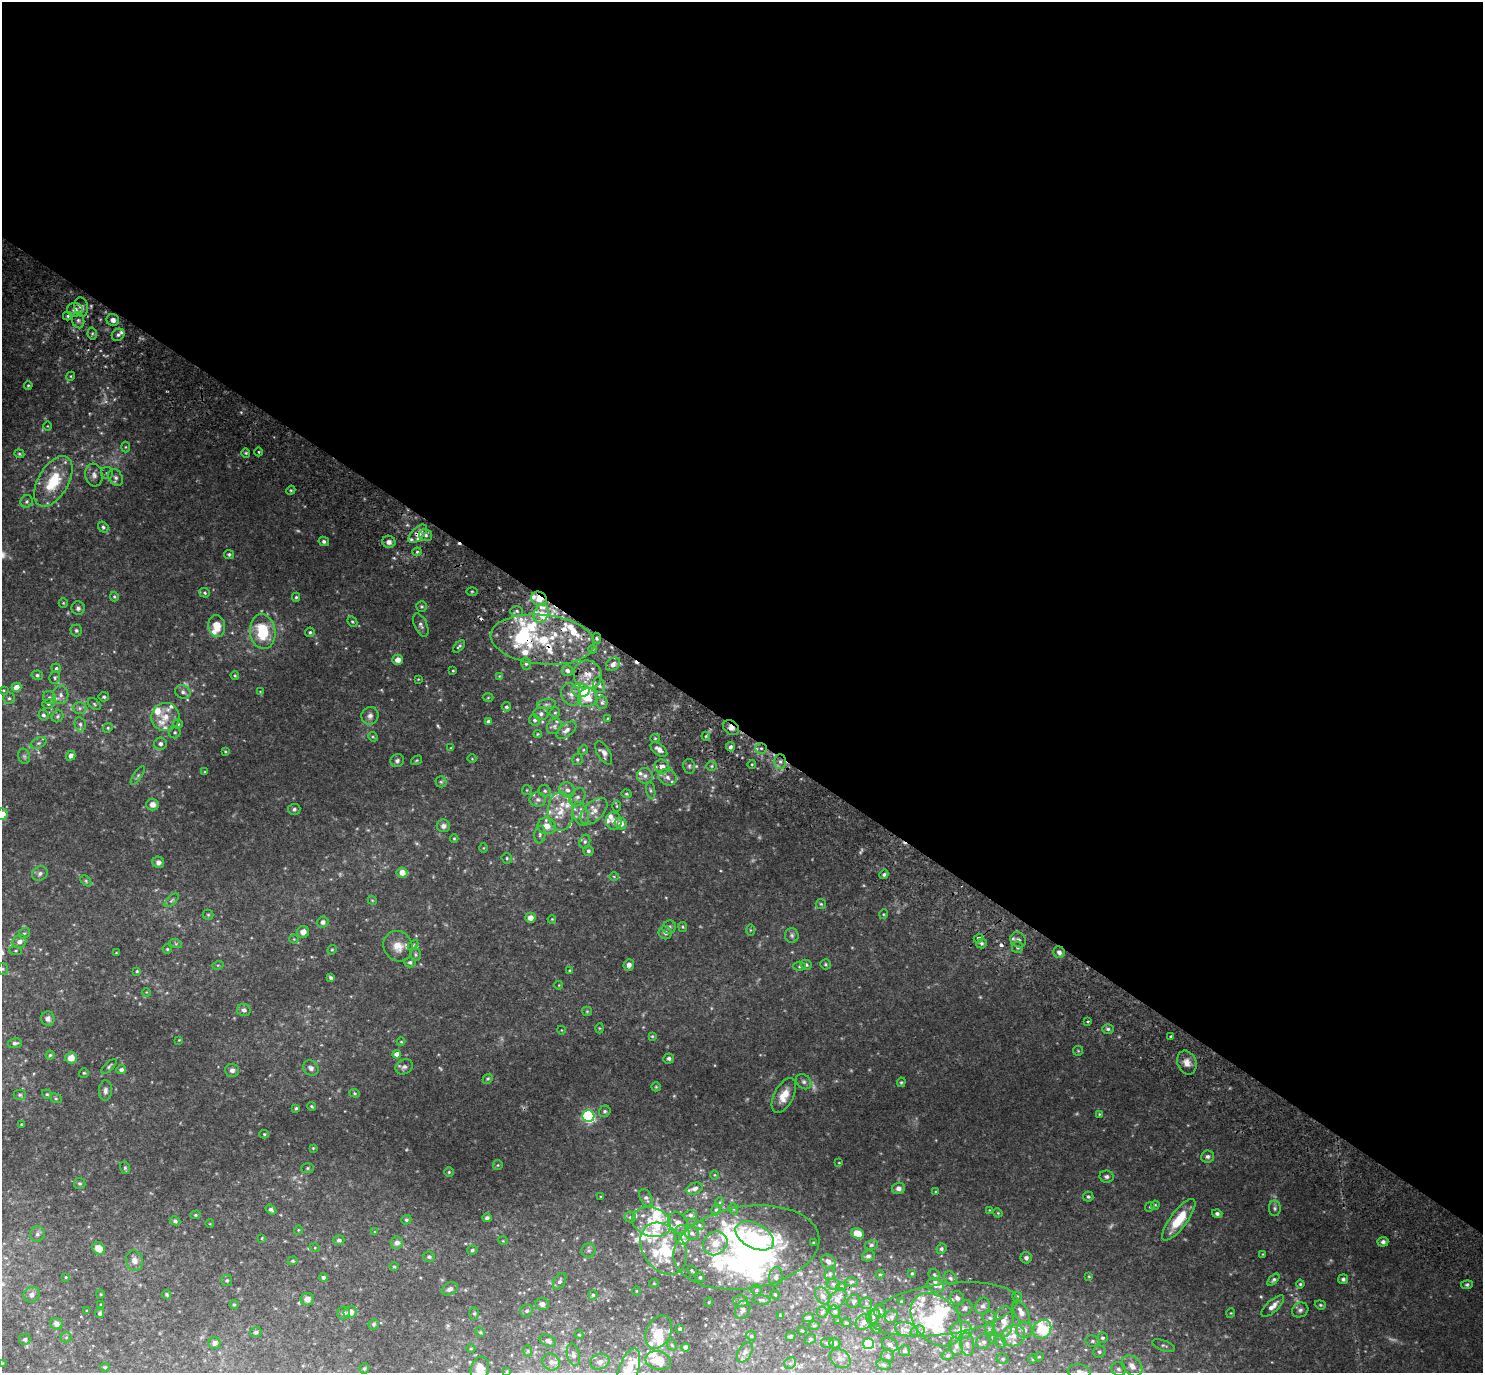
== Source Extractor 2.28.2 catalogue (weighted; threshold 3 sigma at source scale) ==
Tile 3 of 4 x 4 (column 3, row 1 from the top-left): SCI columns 3001-4481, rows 4315-5685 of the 6001 x 6026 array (HDU 1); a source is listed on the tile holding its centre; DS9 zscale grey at full resolution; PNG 1485 x 1375 px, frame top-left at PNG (2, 2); each listed source drawn as its Kron ellipse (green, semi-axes under 4 px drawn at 4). Shown black and unused: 53% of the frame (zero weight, under 2 of 3 exposures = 3% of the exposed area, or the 3 px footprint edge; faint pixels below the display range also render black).
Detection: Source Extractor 2.28.2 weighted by HDU 2 'WHT'; one run over the whole footprint, this tile lists its part. Background 0.115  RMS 0.0076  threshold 0.0342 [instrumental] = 3 sigma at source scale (4.5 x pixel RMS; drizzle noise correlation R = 1.50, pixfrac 1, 0.05/0.05 arcsec/px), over >= 5 px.
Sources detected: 557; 21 too faint to see at this stretch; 6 inside a brighter object's white glare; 5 cosmic-ray / hot-pixel residue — neither listed nor drawn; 86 inside a brighter listed object's ellipse — not listed separately; the other 439 listed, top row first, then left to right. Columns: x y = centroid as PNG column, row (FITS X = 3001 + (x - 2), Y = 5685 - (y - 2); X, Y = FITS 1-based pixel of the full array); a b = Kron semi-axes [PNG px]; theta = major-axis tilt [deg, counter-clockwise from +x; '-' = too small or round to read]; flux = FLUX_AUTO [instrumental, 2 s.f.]
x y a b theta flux
81 307 10 7 -80 4.6
75 310 8 7 - 4.1
68 316 4 4 - 1.1
78 320 8 6 -76 2.1
113 320 6 6 - 3.4
92 333 6 4 -79 1.2
118 335 6 5 - 2
71 376 4 3 - 0.7
28 385 4 3 - 0.77
47 426 5 3 - 0.55
125 447 5 3 - 0.7
259 452 4 3 - 0.62
246 453 4 4 - 0.86
19 454 5 4 - 0.91
107 473 6 6 - 1.3
94 475 11 8 -82 3.5
116 478 9 6 -57 2.5
53 481 28 15 60 29
291 490 5 3 - 0.76
27 501 6 6 - 1.8
103 527 6 5 - 1.4
418 534 11 6 46 7.3
426 535 6 6 - 2.2
324 541 5 4 - 1.6
389 542 6 6 - 2.7
417 552 4 4 - 1
229 554 5 4 - 1.2
472 591 5 3 - 0.81
205 593 5 4 - 1.1
114 596 5 4 - 1
296 597 4 4 - 0.97
539 599 8 6 -31 10
63 603 5 4 - 0.81
422 606 5 5 - 1.2
78 608 7 6 - 2
517 611 6 5 - 1.6
541 613 10 7 69 6.4
352 622 5 4 - 0.99
421 625 12 6 -65 2.8
217 626 11 8 -79 11
76 630 6 6 - 1.4
263 632 17 12 -82 31
310 632 5 4 - 1.2
597 638 5 3 - 0.92
542 639 52 25 -5 58
459 646 7 3 45 1.3
593 649 4 4 - 0.78
398 660 5 5 - 5
526 664 6 5 - 1.4
613 664 8 6 42 3.6
56 668 5 4 - 1.4
567 670 5 5 - 2.8
453 671 3 2 - 0.73
37 675 6 4 -12 1.3
235 675 4 3 - 0.79
588 675 15 14 - 9.3
499 676 4 4 - 0.55
55 677 6 5 - 1.2
418 679 3 3 - 0.53
599 685 8 5 -71 2.2
16 687 5 4 - 7.3
3 690 3 3 - 0.68
581 690 9 6 -3 4.6
260 691 4 2 - 0.41
183 692 8 6 -19 2.6
61 695 9 7 -89 3.4
571 695 11 9 -62 4.7
104 697 5 5 - 1.3
588 697 10 9 - 12
9 698 5 5 - 1.4
49 698 7 6 - 2.1
488 698 5 3 - 0.59
602 703 6 5 - 1.7
48 704 6 5 - 1.3
94 704 7 4 -38 1.2
546 704 9 5 6 1.8
506 707 4 4 - 1.2
80 708 7 6 - 2.2
555 713 5 5 - 1.1
541 714 7 6 - 2.5
43 715 5 5 - 1.8
58 716 6 5 - 1.2
370 716 9 8 - 3.5
165 717 14 14 - 9.9
608 718 4 2 - 0.48
534 720 6 5 - 1.5
488 721 4 3 - 1.6
80 724 7 5 -75 1.8
178 724 5 4 - 1.2
554 726 8 6 55 2.2
108 728 5 4 - 0.95
731 728 9 6 -37 4
566 730 11 6 37 3.5
175 732 6 6 - 1.3
538 734 4 4 - 0.6
706 736 4 4 - 0.79
373 737 5 4 - 0.86
655 738 4 4 - 0.8
39 743 8 5 26 2
160 744 6 6 - 2
730 747 4 4 - 1.7
451 748 4 3 - 1
761 748 6 5 - 2.1
659 749 9 5 -36 4
583 750 5 4 - 0.86
225 751 3 3 - 0.74
604 753 13 6 -59 3.3
24 756 8 5 -74 1.4
71 756 5 4 - 4.2
472 759 4 3 - 0.49
577 759 6 5 - 1.3
417 760 6 3 32 0.85
397 761 7 6 - 1.9
780 761 7 6 - 3.1
752 764 4 3 - 0.63
689 766 7 5 -78 1.7
711 766 5 4 - 1.1
662 767 7 6 - 6.7
205 772 4 3 - 0.61
138 776 10 4 55 1.4
645 776 8 7 - 3.1
667 777 9 7 -29 4.1
441 782 5 5 - 1.1
527 790 5 5 - 0.85
567 790 8 7 - 3.6
651 790 8 4 -79 1.5
545 791 6 5 - 1.6
626 794 5 4 - 1
577 797 10 7 59 2.9
538 799 8 7 - 2.8
153 804 6 6 - 4
617 806 5 3 - 0.82
294 809 6 5 - 1.6
561 811 19 13 90 13
594 811 16 9 44 7.2
2 814 6 5 - 11
581 814 12 7 -72 5
614 821 9 8 - 3.6
621 824 6 5 - 6
443 826 6 6 - 2.7
547 826 9 8 - 6.9
540 834 9 5 83 2
454 838 4 4 - 0.8
585 841 7 5 75 1.6
484 848 5 3 - 0.6
588 851 5 5 - 1.8
507 858 5 5 - 1
158 862 6 5 - 2.8
402 872 5 5 - 7.7
40 873 8 6 34 2.3
884 874 5 4 - 1.4
614 876 4 3 - 0.58
86 881 6 4 -46 1
172 900 9 4 44 1.4
372 900 5 3 - 0.65
821 904 5 5 - 1
884 914 5 3 - 0.66
208 915 5 5 - 0.85
530 918 5 5 - 4
552 919 4 3 - 0.61
323 922 5 5 - 2.9
669 927 7 6 - 2.3
683 927 5 4 - 0.88
750 930 6 4 -90 0.87
303 932 6 6 - 5
24 933 6 5 - 1.3
665 933 7 6 - 2.5
792 935 7 7 - 1.8
978 938 5 3 - 3.7
294 939 4 4 - 0.71
1018 940 8 7 - 3
19 942 7 6 - 4.1
982 943 5 4 - 1.4
176 944 6 4 -19 1.1
413 945 6 3 45 0.98
398 946 15 14 - 11
1018 947 6 5 - 1.5
167 949 4 4 - 0.83
332 950 5 4 - 0.81
16 951 6 4 -5 1
1059 952 6 5 - 3.1
116 953 3 2 - 0.44
415 955 6 5 - 1.3
410 962 6 5 - 1.5
826 964 5 5 - 1
218 965 6 3 17 0.84
629 965 6 5 - 2.9
806 965 5 5 - 1.6
800 966 6 4 0 1.1
3 969 6 5 - 1.3
569 970 4 3 - 0.78
137 971 4 3 - 0.88
331 978 4 3 - 1.3
559 985 4 3 - 0.48
146 992 4 3 - 0.54
244 1010 7 6 - 3
587 1011 5 4 - 0.85
48 1019 7 7 - 2.9
1087 1022 3 3 - 1
599 1028 5 3 - 0.71
1108 1029 6 5 - 1.5
561 1030 4 3 - 0.51
652 1036 4 3 - 0.77
1171 1036 3 3 - 1.9
179 1040 3 3 - 0.52
401 1042 4 4 - 0.74
15 1043 7 5 9 1.7
1078 1051 5 5 - 0.79
397 1054 4 4 - 5.8
50 1055 4 4 - 1.1
71 1058 6 5 - 7.2
669 1058 5 5 - 1.7
1187 1063 12 9 -68 5.3
109 1066 10 4 43 1.4
404 1067 9 7 29 2.6
311 1068 8 7 - 2.7
121 1069 5 4 - 2.4
232 1070 7 6 - 2.5
84 1073 5 5 - 0.92
488 1079 5 4 - 1
804 1082 8 6 -44 2.4
901 1082 5 4 - 0.93
656 1087 5 4 - 0.78
105 1091 10 6 88 2.8
355 1093 5 4 - 0.9
47 1094 5 4 - 0.9
20 1095 6 5 - 1.2
784 1095 19 9 63 11
56 1098 6 4 -22 1.2
312 1106 4 3 - 0.99
296 1108 4 4 - 1
605 1111 6 5 - 1.4
1099 1114 3 3 - 0.54
588 1116 6 5 - 130
21 1124 3 2 - 0.7
264 1134 5 4 - 0.97
313 1148 4 4 - 0.65
1208 1156 6 6 - 2
839 1163 3 2 - 0.46
498 1165 5 4 - 0.88
125 1168 6 5 - 1.2
308 1168 6 5 - 1.1
449 1172 5 5 - 0.92
714 1175 5 3 - 0.61
1107 1177 7 6 - 2
80 1183 6 5 - 1.2
694 1188 8 5 21 3.4
898 1188 6 5 - 2.8
936 1192 4 4 - 0.8
601 1196 3 2 - 0.59
1088 1197 5 5 - 1.2
646 1198 9 5 -60 2.3
720 1202 5 3 - 0.63
1155 1205 4 4 - 0.68
1150 1207 5 4 - 0.86
1275 1208 8 6 -89 1.7
271 1209 6 4 -34 1.9
734 1209 6 3 -69 0.87
716 1210 6 4 74 1.1
989 1210 4 3 - 0.55
998 1213 5 3 - 0.71
1217 1214 5 4 - 1.9
195 1215 5 4 - 1.1
690 1215 6 5 - 1.8
630 1217 5 5 - 1.2
487 1218 5 4 - 1.6
406 1220 5 4 - 1.2
1179 1220 25 8 53 22
175 1221 5 4 - 1.3
652 1222 20 14 -16 15
678 1223 11 9 -54 4.7
210 1224 4 3 - 0.5
699 1225 6 4 -17 1.1
298 1230 5 3 - 0.58
375 1232 4 4 - 0.66
692 1233 7 6 - 2.4
37 1234 8 7 - 2.6
858 1234 6 5 - 9.8
682 1235 10 8 -82 3.9
755 1236 21 12 -27 20
262 1238 4 2 - 0.53
339 1240 5 5 - 1.9
503 1241 5 3 - 0.51
1383 1242 5 5 - 2.1
397 1243 6 6 - 2.8
715 1243 13 11 40 8.9
813 1243 3 2 - 0.64
871 1245 7 5 16 1.2
746 1247 73 41 9 210
99 1248 7 5 -41 9.5
315 1248 5 3 - 0.66
664 1249 28 20 -55 29
941 1249 5 5 - 1.5
472 1250 5 4 - 1.4
589 1250 7 7 - 1.9
1263 1254 3 3 - 0.61
868 1256 6 5 - 1.9
429 1257 6 5 - 1.3
1026 1258 6 5 - 1.8
134 1261 10 8 -74 4.9
293 1261 5 4 - 0.87
828 1262 8 6 -44 3.3
394 1266 5 3 - 0.68
692 1271 5 3 - 0.9
912 1273 4 3 - 0.87
830 1274 6 5 - 1.4
880 1274 4 3 - 0.59
934 1275 6 5 - 1.2
1089 1276 4 3 - 0.64
66 1277 4 3 - 0.57
323 1277 4 4 - 2
700 1277 5 4 - 1.3
776 1277 9 7 79 3.1
950 1278 7 5 -49 1.8
1343 1279 5 5 - 1.8
1273 1280 7 4 45 1.6
227 1281 5 5 - 1.2
560 1281 9 5 60 2.2
851 1282 6 4 2 1.2
654 1283 5 4 - 0.77
833 1284 6 5 - 1.3
1300 1284 4 4 - 0.93
935 1285 9 7 -21 3.8
1467 1285 6 4 7 1.1
841 1286 5 3 - 0.67
450 1289 8 6 28 3.3
756 1290 5 5 - 1.1
636 1291 4 3 - 0.48
100 1294 4 3 - 0.5
32 1295 8 7 - 3.8
167 1295 5 4 - 1.3
593 1295 5 4 - 0.98
775 1295 5 3 - 1
822 1296 9 6 -56 2.5
1017 1296 5 4 - 0.8
957 1298 7 6 - 2.3
307 1299 6 6 - 3.8
837 1299 12 7 54 4.3
761 1300 9 4 -5 1.3
740 1301 7 6 - 1.8
854 1301 7 6 - 1.4
901 1301 3 3 - 0.91
709 1302 5 3 - 0.55
866 1303 6 6 - 1.3
101 1304 3 2 - 0.57
542 1304 7 6 - 3.2
234 1305 4 4 - 0.75
1320 1305 6 4 -20 1
983 1306 8 7 - 2.9
1273 1306 14 6 42 4.9
965 1308 8 7 - 2.6
943 1309 75 25 8 61
743 1310 9 7 66 3.1
1300 1310 8 7 - 2.4
87 1311 3 3 - 0.81
526 1311 6 6 - 1.7
835 1311 6 5 - 1.3
880 1311 6 5 - 1.8
350 1312 7 6 - 6.6
822 1312 5 5 - 1.3
1021 1312 12 7 -61 5.7
100 1313 5 4 - 1.3
343 1313 6 6 - 2.3
474 1313 6 5 - 1.1
1231 1313 4 4 - 0.72
780 1315 4 3 - 0.73
873 1316 8 6 53 2.5
892 1316 7 6 - 2.3
808 1318 5 4 - 1.7
990 1318 7 6 - 2.1
936 1320 30 21 -49 51
838 1321 4 3 - 0.64
864 1322 9 7 39 3.6
1004 1322 16 9 82 9.4
846 1323 5 3 - 0.76
56 1324 6 6 - 3.3
374 1324 5 5 - 1.2
814 1325 6 4 1 0.73
680 1329 3 3 - 1.7
876 1329 5 4 - 0.81
989 1329 7 4 -73 1.3
1042 1329 10 8 50 44
906 1330 12 7 -17 4.1
961 1330 11 9 4 12
1024 1330 8 8 - 4.5
802 1331 5 3 - 0.59
918 1331 7 5 15 1.8
256 1332 6 5 - 1.6
480 1332 5 4 - 0.79
659 1332 17 12 64 15
579 1335 4 3 - 0.73
751 1336 5 4 - 0.83
790 1336 5 5 - 1.1
1013 1336 12 10 28 7.8
66 1337 5 5 - 0.96
993 1338 6 3 -70 1.1
1102 1338 5 5 - 1.6
25 1339 6 5 - 1.6
810 1339 6 5 - 1.1
548 1341 8 5 -24 2.7
1092 1341 7 5 -14 1.5
984 1342 8 7 - 2.9
1000 1342 7 5 -65 1.7
214 1343 6 6 - 2.9
827 1343 6 5 - 1.3
835 1343 6 5 - 2.3
868 1344 5 5 - 53
890 1344 9 6 -32 2.5
967 1344 11 6 -82 3.9
672 1345 6 4 -45 1.1
956 1346 9 6 -75 2.6
1164 1346 12 5 -20 1.7
686 1347 4 4 - 2.8
471 1349 4 3 - 0.69
528 1351 6 4 89 0.79
904 1351 5 5 - 1.7
745 1352 11 6 61 2.9
1099 1352 6 6 - 1.9
573 1355 11 6 -76 2.7
948 1355 6 4 17 1.1
887 1356 6 6 - 1.5
1039 1357 5 4 - 0.89
840 1358 11 8 -40 3.5
1003 1359 6 5 - 1.3
1033 1359 4 4 - 0.81
658 1361 13 9 -14 14
551 1362 9 8 - 3.1
600 1362 10 7 18 3.7
2 1363 3 3 - 0.46
790 1363 6 5 - 1.6
884 1365 7 5 -16 1.5
1132 1366 12 8 -48 6.1
105 1367 4 4 - 0.99
364 1368 5 5 - 1
480 1369 12 9 74 13
1118 1369 7 6 - 2.3
628 1370 22 10 72 13
507 1371 3 3 - 0.7
1079 1371 11 7 -4 4.1
Overlapping masked pixels (flux is a lower limit): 8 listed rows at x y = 418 534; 539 599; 597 638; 542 639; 731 728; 761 748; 780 761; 978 938
Isophote crosses this tile's border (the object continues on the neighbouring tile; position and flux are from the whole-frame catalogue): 5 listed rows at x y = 2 814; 2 1363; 480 1369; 628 1370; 1079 1371